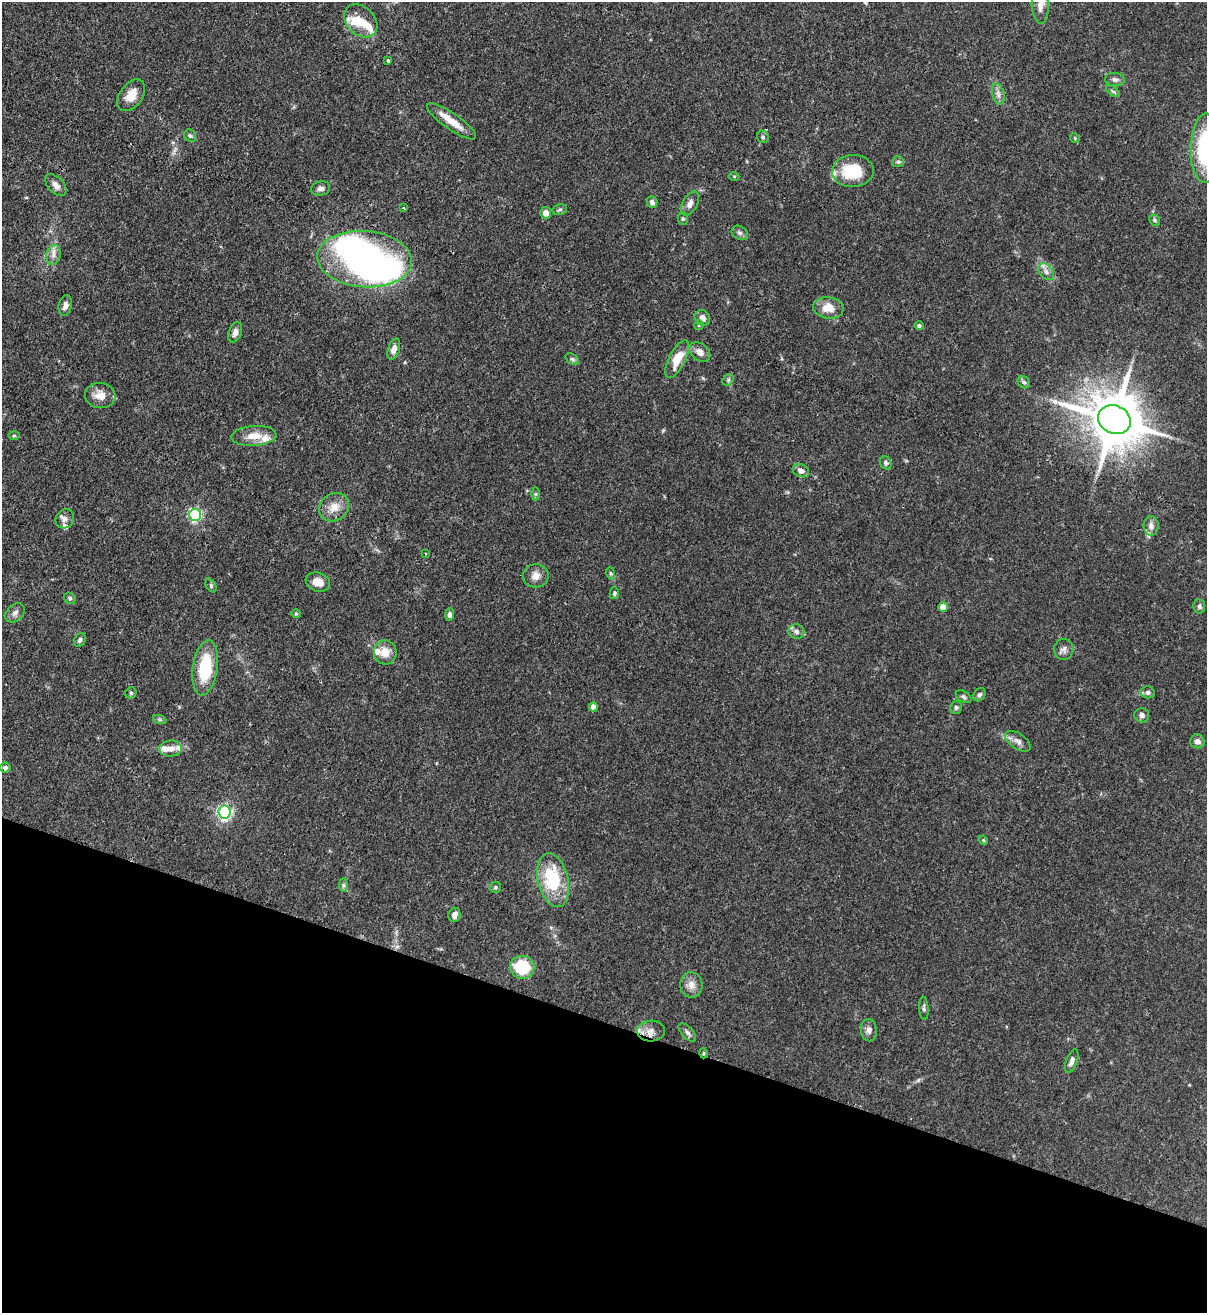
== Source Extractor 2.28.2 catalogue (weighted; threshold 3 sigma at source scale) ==
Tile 15 of 4 x 4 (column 3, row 4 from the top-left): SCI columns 2629-3833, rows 32-1342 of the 5382 x 5307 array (HDU 1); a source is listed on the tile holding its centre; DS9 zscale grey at full resolution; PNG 1209 x 1315 px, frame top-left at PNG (2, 2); each listed source drawn as its Kron ellipse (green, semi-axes under 4 px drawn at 4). Shown black and unused: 22% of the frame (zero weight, under 3 of 4 exposures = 7% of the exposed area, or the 3 px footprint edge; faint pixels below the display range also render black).
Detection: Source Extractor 2.28.2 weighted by HDU 2 'WHT'; one run over the whole footprint, this tile lists its part. Background 0.099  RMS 0.0041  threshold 0.0185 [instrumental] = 3 sigma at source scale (4.5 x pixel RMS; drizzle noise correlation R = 1.50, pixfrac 1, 0.05/0.05 arcsec/px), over >= 5 px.
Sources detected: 105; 2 inside a brighter object's white glare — neither listed nor drawn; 9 inside a brighter listed object's ellipse — not listed separately; the other 94 listed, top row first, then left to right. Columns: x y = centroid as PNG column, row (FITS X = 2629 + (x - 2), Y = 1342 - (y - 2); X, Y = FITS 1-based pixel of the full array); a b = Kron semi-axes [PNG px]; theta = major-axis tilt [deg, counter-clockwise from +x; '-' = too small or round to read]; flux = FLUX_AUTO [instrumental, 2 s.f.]
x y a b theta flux
1040 5 18 8 -87 3.8
361 21 19 14 -44 7.6
388 60 4 3 - 0.47
1115 79 10 6 -8 1.3
1113 91 8 4 -37 0.74
998 94 11 6 -76 1.9
131 95 17 11 53 5.9
452 121 29 8 -35 6.9
190 136 6 5 - 0.86
763 137 6 5 - 0.87
1075 138 5 4 - 0.41
1205 148 35 14 89 37
898 162 6 5 - 0.78
853 171 21 16 2 18
734 176 5 3 - 0.38
56 185 13 7 -46 2.7
321 188 10 7 12 1.8
652 202 5 5 - 1.3
690 204 13 7 62 2.2
404 208 4 3 - 0.35
560 209 7 5 16 0.84
546 213 6 5 - 3.2
683 219 6 5 - 0.73
1155 220 6 5 - 0.73
740 233 8 6 -31 1.1
53 255 10 7 80 2.1
365 259 47 28 -4 120
1046 272 9 6 -51 1.8
65 305 10 6 77 2
828 308 15 10 -8 5.9
702 318 8 7 - 2.4
699 325 5 4 - 0.5
919 326 4 4 - 0.83
235 332 10 6 70 2.1
394 349 11 6 73 2.4
700 352 12 8 -39 2.8
572 359 7 5 -35 0.85
677 359 20 8 63 8.3
728 380 6 5 - 0.75
1024 382 7 5 -45 0.83
100 395 15 12 -9 5
1114 420 17 14 -24 2400
14 435 5 3 - 0.48
254 436 22 10 4 6.4
886 463 7 5 -60 0.91
801 471 8 6 -23 2.2
535 494 6 4 -90 0.64
334 507 15 13 36 5.3
195 515 6 6 - 74
65 519 10 9 - 2
1151 526 10 7 -89 2.1
426 554 3 3 - 0.37
610 573 6 4 -70 0.6
536 576 13 11 3 3.3
318 582 12 9 -19 4.2
211 586 7 5 -64 0.73
614 593 6 4 78 0.82
70 598 6 5 - 0.74
1199 606 7 6 - 1
943 607 5 4 - 6
15 613 11 8 44 1.9
296 614 5 4 - 0.47
449 615 6 4 84 1.2
796 632 8 7 - 1.8
80 640 7 5 62 1
1064 649 10 10 - 1.9
385 652 12 11 - 4.9
205 668 28 12 82 21
1148 692 7 6 - 1.1
131 693 6 5 - 0.59
979 695 7 5 56 1.1
964 697 8 5 -32 0.9
593 707 4 4 - 2.8
956 707 6 6 - 0.9
1142 715 7 7 - 1.4
160 720 7 4 -19 0.71
1018 741 14 7 -34 2.3
1197 741 7 7 - 1.8
170 749 11 8 5 2.7
5 768 5 5 - 0.89
224 812 6 6 - 100
983 840 5 4 - 0.46
553 880 27 15 -77 26
343 885 7 4 -89 0.8
495 887 5 5 - 0.81
454 915 7 6 - 1.9
522 967 12 11 - 19
691 985 13 11 -87 3.4
924 1008 11 4 -86 0.97
869 1030 11 8 -85 2
651 1031 14 10 4 3.2
687 1032 11 5 -48 1.3
704 1053 5 3 - 0.57
1072 1061 12 5 71 2.1
Overlapping masked pixels (flux is a lower limit): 3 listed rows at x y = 1114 420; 796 632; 704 1053
Isophote crosses this tile's border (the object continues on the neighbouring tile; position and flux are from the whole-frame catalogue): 1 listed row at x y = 1205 148